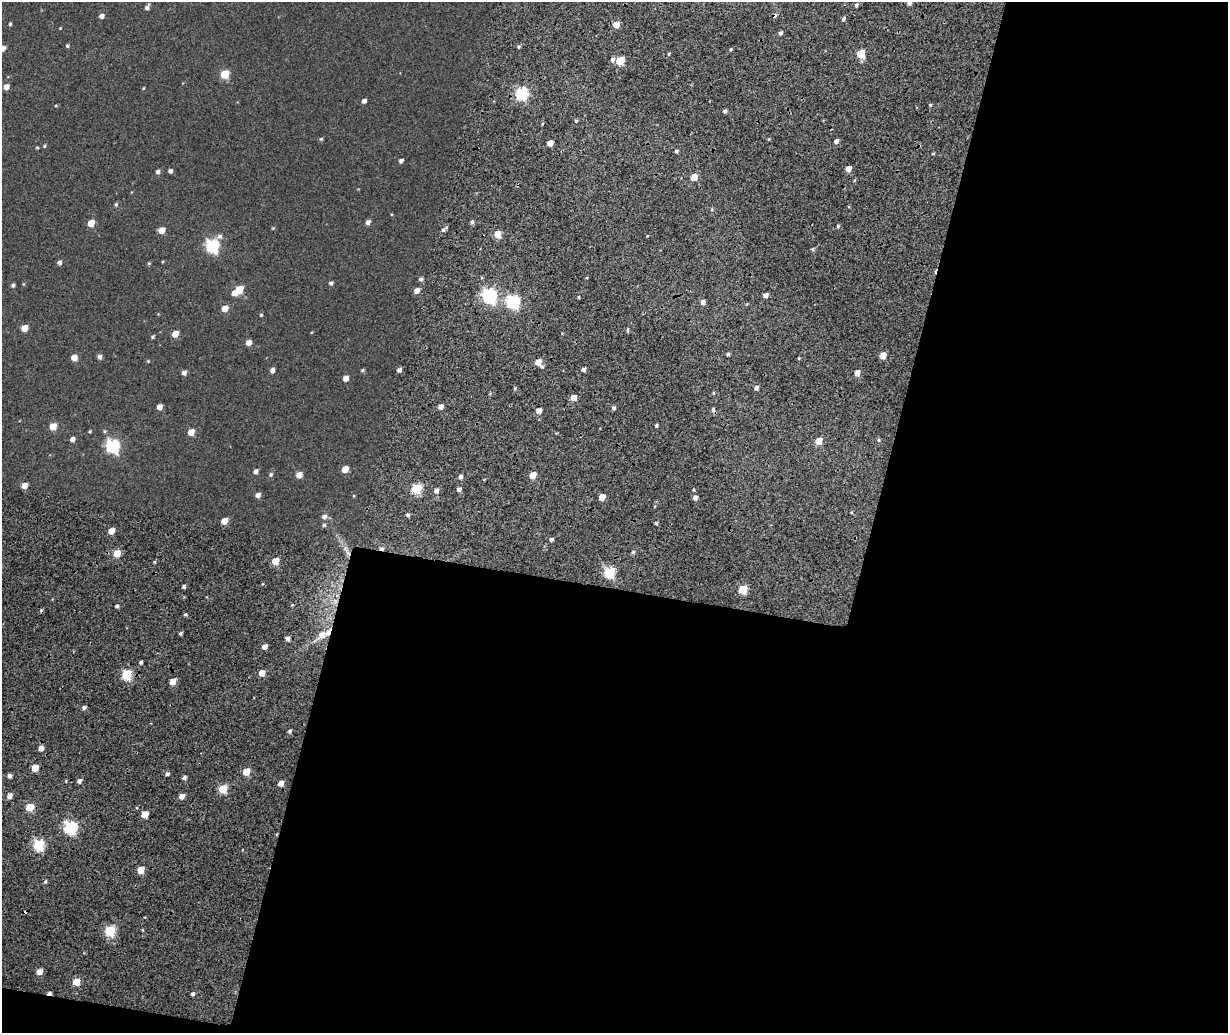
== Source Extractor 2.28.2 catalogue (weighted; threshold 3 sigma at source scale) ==
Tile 12 of 4 x 3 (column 4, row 3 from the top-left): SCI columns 3801-5026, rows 394-1424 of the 5147 x 3851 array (HDU 1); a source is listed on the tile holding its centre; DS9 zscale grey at full resolution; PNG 1230 x 1035 px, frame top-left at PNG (2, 2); no overlay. Shown black and unused: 47% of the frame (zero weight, under 2 of 4 exposures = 9% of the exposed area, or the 3 px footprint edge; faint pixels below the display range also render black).
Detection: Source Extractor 2.28.2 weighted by HDU 2 'WHT'; one run over the whole footprint, this tile lists its part. Background 0.0816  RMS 0.044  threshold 0.198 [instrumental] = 3 sigma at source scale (4.5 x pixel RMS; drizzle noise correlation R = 1.50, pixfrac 1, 0.0396/0.0396 arcsec/px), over >= 5 px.
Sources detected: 167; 5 cosmic-ray / hot-pixel residue — not listed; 2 inside a brighter listed object's ellipse — not listed separately; the other 160 listed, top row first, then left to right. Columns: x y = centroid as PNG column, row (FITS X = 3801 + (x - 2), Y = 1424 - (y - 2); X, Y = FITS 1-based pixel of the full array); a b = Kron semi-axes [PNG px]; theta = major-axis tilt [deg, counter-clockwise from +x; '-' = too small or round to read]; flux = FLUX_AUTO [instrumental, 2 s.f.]
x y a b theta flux
909 3 5 4 - 14
856 5 4 4 - 5.9
147 7 7 4 59 11
101 16 5 4 - 15
843 19 5 4 - 8
10 24 4 3 - 5.1
616 25 5 5 - 52
60 28 3 2 - 2.4
780 33 5 4 - 8.4
67 46 4 4 - 5.7
519 47 5 4 - 5.6
2 48 6 5 - 19
731 49 3 3 - 4.7
669 54 5 3 - 4.8
861 54 5 5 - 130
612 59 6 5 - 10
620 60 5 5 - 140
225 74 5 5 - 140
6 87 5 4 - 22
143 88 4 3 - 2.8
522 94 6 5 - 430
364 101 4 4 - 14
56 105 5 3 - 3
930 105 4 3 - 3.9
725 111 4 4 - 8.9
576 121 4 4 - 4.6
321 139 4 4 - 4.6
836 141 5 4 - 13
550 143 5 4 - 34
44 146 5 4 - 4.1
37 147 4 3 - 3.6
676 151 4 3 - 6.1
933 154 4 3 - 3.8
401 161 5 4 - 9.9
848 169 5 4 - 35
170 171 4 4 - 10
158 172 5 4 - 9.2
694 177 5 4 - 61
116 204 5 5 - 5.5
368 222 5 4 - 14
472 222 5 4 - 8.8
91 223 5 5 - 56
838 226 4 4 - 5.5
273 228 4 4 - 3.1
162 230 5 5 - 38
443 230 5 5 - 7.6
497 234 5 5 - 69
212 246 8 6 55 540
813 249 5 3 - 5
59 262 5 4 - 11
149 263 5 4 - 3.6
421 279 5 5 - 8.7
331 283 4 4 - 8.2
13 285 4 3 - 6.9
239 289 6 5 - 99
417 290 5 4 - 26
489 295 6 6 - 730
765 295 5 4 - 16
579 297 4 2 - 3.2
513 302 6 6 - 530
703 302 5 4 - 17
225 308 5 5 - 40
261 315 4 3 - 4.3
24 328 5 5 - 46
628 330 6 3 -90 5
175 334 5 4 - 50
152 337 4 3 - 5.2
248 342 5 4 - 25
728 354 4 3 - 8.2
883 355 5 4 - 52
74 357 5 5 - 36
100 357 5 5 - 11
799 358 4 3 - 3.7
148 361 4 4 - 3.4
538 362 5 5 - 38
542 366 5 4 - 6.5
584 369 4 4 - 12
272 370 5 4 - 15
363 370 5 4 - 5.3
399 370 5 4 - 13
184 373 5 4 - 14
857 373 5 4 - 27
346 378 5 4 - 25
515 388 5 3 - 4.1
756 388 5 4 - 11
574 398 5 5 - 40
159 407 5 4 - 27
440 407 4 4 - 18
614 408 4 4 - 8.2
539 411 5 4 - 30
656 425 4 3 - 5.3
53 426 5 5 - 58
90 431 3 3 - 3.7
191 432 5 4 - 50
72 439 5 4 - 15
878 440 5 3 - 5.2
819 441 5 5 - 56
112 446 7 6 - 550
345 469 5 4 - 45
256 471 5 4 - 12
271 474 6 5 - 6.7
299 475 5 4 - 34
533 475 5 4 - 56
460 476 5 4 - 11
24 485 5 4 - 32
417 489 6 5 - 200
459 489 5 4 - 13
436 490 5 5 - 12
258 495 5 5 - 17
354 496 5 3 - 2.5
602 497 5 4 - 42
695 497 5 4 - 12
408 515 5 4 - 7.2
324 517 6 6 - 13
224 521 5 5 - 43
656 523 4 3 - 5.2
324 525 5 4 - 6.4
111 531 5 4 - 49
551 539 4 4 - 9.3
381 548 6 4 6 8.4
633 552 5 4 - 6.4
117 553 5 5 - 69
275 561 5 4 - 92
609 572 6 5 - 320
184 587 4 4 - 6.5
743 589 6 5 - 120
117 606 4 3 - 7.5
185 614 4 4 - 4.7
180 633 4 4 - 6.5
322 635 12 9 11 34
287 638 4 4 - 15
264 647 5 4 - 19
141 662 4 3 - 6.5
262 673 5 5 - 34
127 675 6 5 - 240
173 681 5 4 - 45
84 708 5 4 - 10
290 731 5 4 - 7.6
41 748 5 4 - 20
35 768 5 4 - 60
246 771 5 5 - 74
167 774 5 4 - 8
9 776 4 4 - 11
184 778 4 4 - 9.8
79 781 5 5 - 11
281 783 5 4 - 26
223 789 5 5 - 110
9 796 5 4 - 24
182 796 5 5 - 21
30 807 5 5 - 93
145 814 5 5 - 56
70 827 6 6 - 490
39 845 6 5 - 320
141 870 5 5 - 68
45 882 5 3 - 4.8
110 931 6 5 - 280
39 971 5 4 - 33
76 982 5 5 - 70
49 993 5 3 - 11
192 994 4 4 - 7.4
Overlapping masked pixels (flux is a lower limit): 2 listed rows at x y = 381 548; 49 993
Isophote crosses this tile's border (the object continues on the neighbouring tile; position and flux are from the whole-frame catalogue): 2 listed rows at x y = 909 3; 2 48